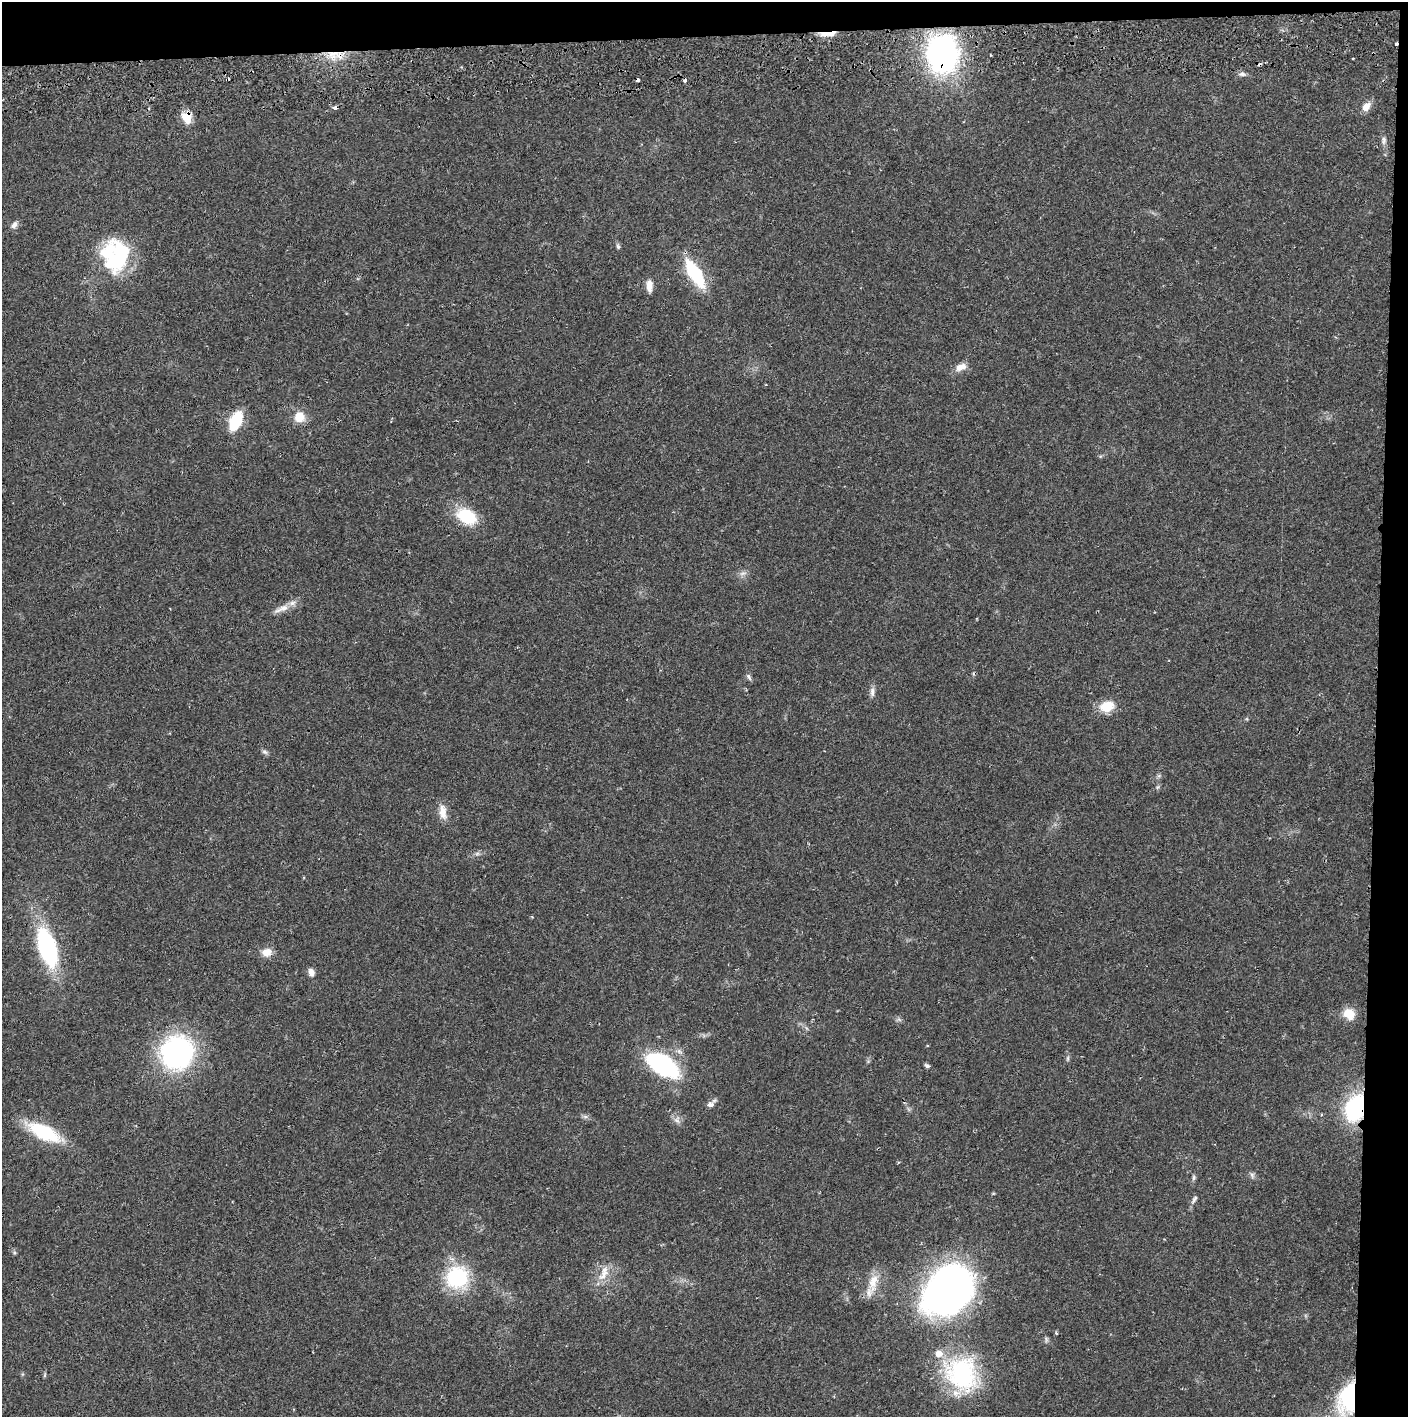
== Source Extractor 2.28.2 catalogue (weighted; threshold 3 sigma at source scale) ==
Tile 3 of 3 x 3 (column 3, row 1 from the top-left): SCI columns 2817-4222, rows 2885-4299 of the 4229 x 4357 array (HDU 1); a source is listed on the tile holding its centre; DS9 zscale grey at full resolution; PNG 1410 x 1419 px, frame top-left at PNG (2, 2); no overlay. Shown black and unused: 5% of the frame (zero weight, under 2 of 3 exposures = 3% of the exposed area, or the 3 px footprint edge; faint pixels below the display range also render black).
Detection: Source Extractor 2.28.2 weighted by HDU 2 'WHT'; one run over the whole footprint, this tile lists its part. Background 0.0213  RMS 0.0035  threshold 0.0156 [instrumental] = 3 sigma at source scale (4.5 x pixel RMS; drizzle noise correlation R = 1.50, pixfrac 1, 0.05/0.05 arcsec/px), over >= 5 px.
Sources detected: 57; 2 inside a brighter object's white glare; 6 cosmic-ray / hot-pixel residue — not listed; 2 inside a brighter listed object's ellipse — not listed separately; the other 47 listed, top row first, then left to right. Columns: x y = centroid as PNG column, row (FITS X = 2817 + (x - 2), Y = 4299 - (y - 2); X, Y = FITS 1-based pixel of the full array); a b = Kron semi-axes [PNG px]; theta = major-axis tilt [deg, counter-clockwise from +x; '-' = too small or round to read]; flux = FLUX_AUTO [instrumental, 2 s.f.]
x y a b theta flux
828 34 23 5 5 3.2
1396 44 3 3 - 1
335 54 24 11 -2 6.4
942 54 29 24 -87 94
1353 58 3 2 - 0.29
1242 74 11 5 3 1.1
1366 107 12 8 56 2.8
187 117 14 11 -78 4.7
1384 140 11 6 -88 1.3
14 225 11 7 53 1.3
618 247 6 5 - 0.67
118 260 36 27 51 25
695 274 25 10 -58 25
649 286 15 7 -88 2.6
960 367 15 8 23 3.2
299 417 12 11 - 5.3
236 421 17 10 66 15
466 516 24 16 -28 14
742 573 9 4 9 1
282 609 25 7 23 3.4
749 677 11 5 -59 0.85
872 692 14 6 -88 1.5
1107 707 14 11 17 7.8
265 752 9 5 -27 0.83
443 812 20 9 -80 3.5
477 854 7 4 19 0.71
47 947 42 19 -72 40
267 952 12 10 12 3.3
311 972 9 7 -72 1.8
1349 1014 12 10 -36 6.5
177 1053 28 27 - 72
1068 1058 8 4 -82 0.65
659 1065 46 25 -24 33
927 1066 7 5 -21 0.74
710 1104 10 8 11 1.4
1356 1108 20 14 67 40
45 1132 36 14 -26 22
1252 1175 8 6 -76 0.88
1194 1178 7 5 88 0.68
1194 1199 13 5 62 1.1
604 1273 26 10 67 4.9
457 1277 21 20 - 27
873 1282 28 12 79 6
949 1291 55 41 41 150
1056 1333 4 3 - 0.45
962 1373 43 38 -56 39
1348 1398 36 20 73 31
Overlapping masked pixels (flux is a lower limit): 7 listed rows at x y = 828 34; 1396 44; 335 54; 942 54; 187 117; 1356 1108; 1348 1398